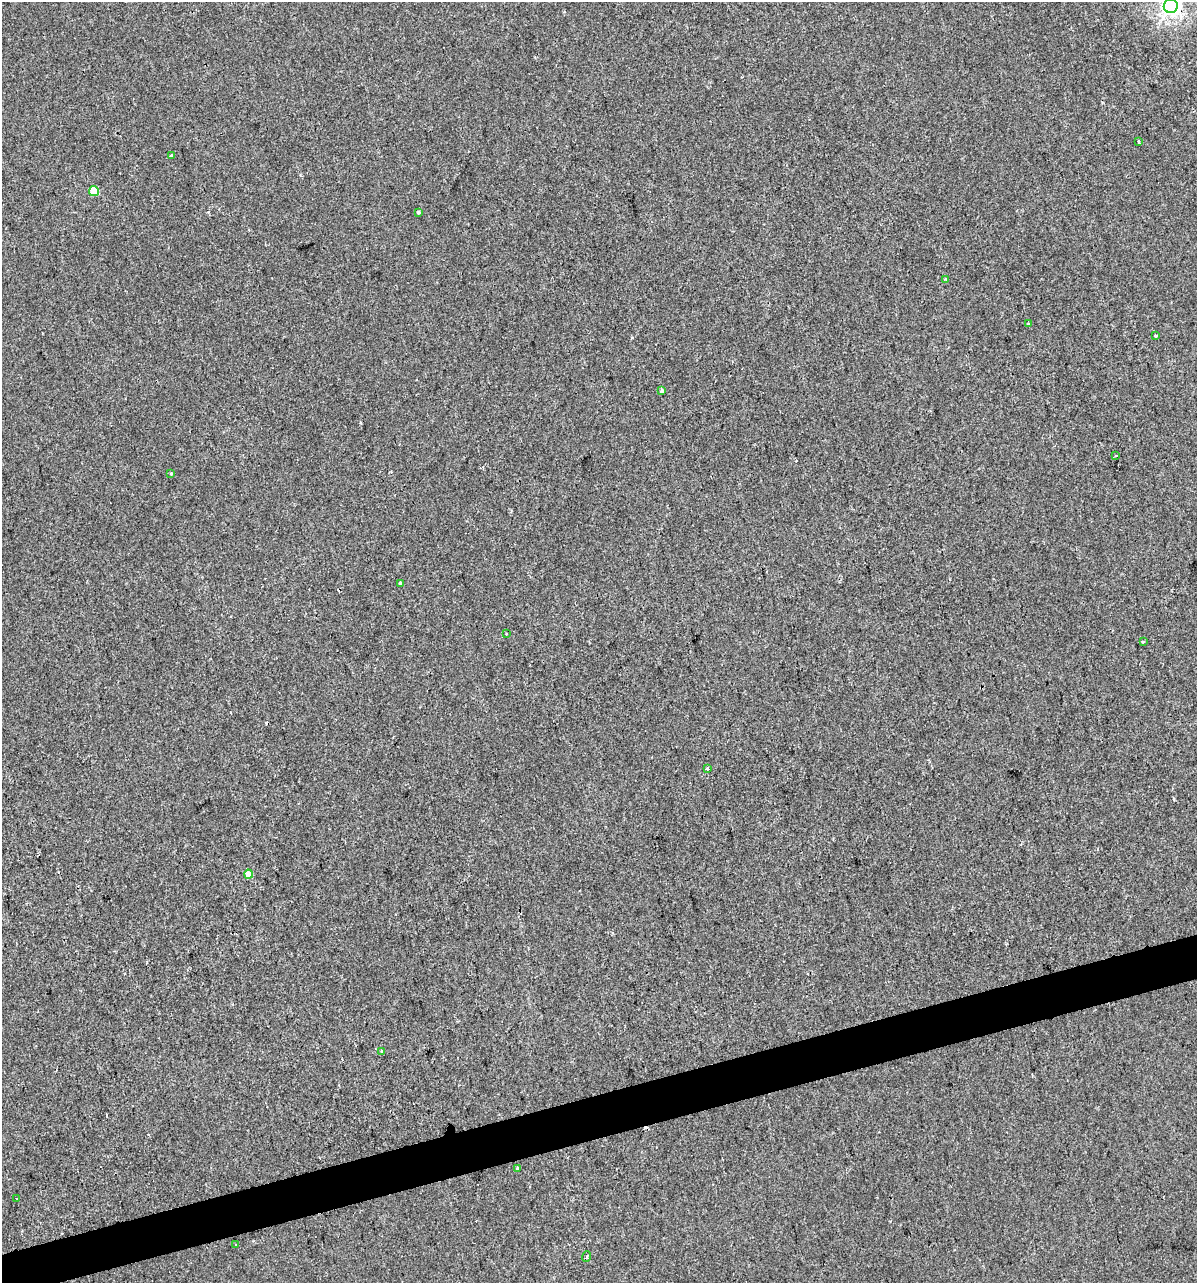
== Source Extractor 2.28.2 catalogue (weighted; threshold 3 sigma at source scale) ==
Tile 7 of 4 x 4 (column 3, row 2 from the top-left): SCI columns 2485-3679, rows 2562-3842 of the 4919 x 5122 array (HDU 1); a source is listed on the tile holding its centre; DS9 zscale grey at full resolution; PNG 1199 x 1285 px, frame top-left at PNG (2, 2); each listed source drawn as its Kron ellipse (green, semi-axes under 4 px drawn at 4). Shown black and unused: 3% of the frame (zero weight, under 2 of 3 exposures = <1% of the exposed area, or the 3 px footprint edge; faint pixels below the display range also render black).
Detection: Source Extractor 2.28.2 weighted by HDU 2 'WHT'; one run over the whole footprint, this tile lists its part. Background 1.48e-04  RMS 0.0042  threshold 0.019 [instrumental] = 3 sigma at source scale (4.5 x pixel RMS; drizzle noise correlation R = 1.50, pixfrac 1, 0.0396/0.0396 arcsec/px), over >= 5 px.
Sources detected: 27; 6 cosmic-ray / hot-pixel residue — neither listed nor drawn; the other 21 listed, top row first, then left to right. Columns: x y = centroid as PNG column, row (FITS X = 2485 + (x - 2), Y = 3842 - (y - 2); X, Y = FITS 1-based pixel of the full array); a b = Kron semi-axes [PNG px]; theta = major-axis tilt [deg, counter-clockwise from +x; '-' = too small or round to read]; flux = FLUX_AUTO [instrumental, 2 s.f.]
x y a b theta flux
1171 6 7 7 - 170
1138 141 3 3 - 1.1
171 155 3 3 - 1.6
94 191 5 5 - 12
419 212 3 3 - 2.1
946 279 3 3 - 0.79
1028 324 3 3 - 1.1
1156 336 3 3 - 1.2
662 391 4 4 - 1.3
1116 456 3 2 - 0.77
171 473 3 3 - 0.67
400 583 3 3 - 3.7
506 633 3 2 - 0.47
1143 642 3 3 - 1.8
707 768 3 2 - 1.1
248 874 4 4 - 6
382 1051 3 2 - 0.66
518 1169 3 3 - 2
17 1199 3 2 - 0.6
236 1245 4 3 - 1.9
587 1256 5 2 - 0.47
Overlapping masked pixels (flux is a lower limit): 1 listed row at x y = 1171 6
Isophote crosses this tile's border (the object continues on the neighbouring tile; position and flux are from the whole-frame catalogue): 1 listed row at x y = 1171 6